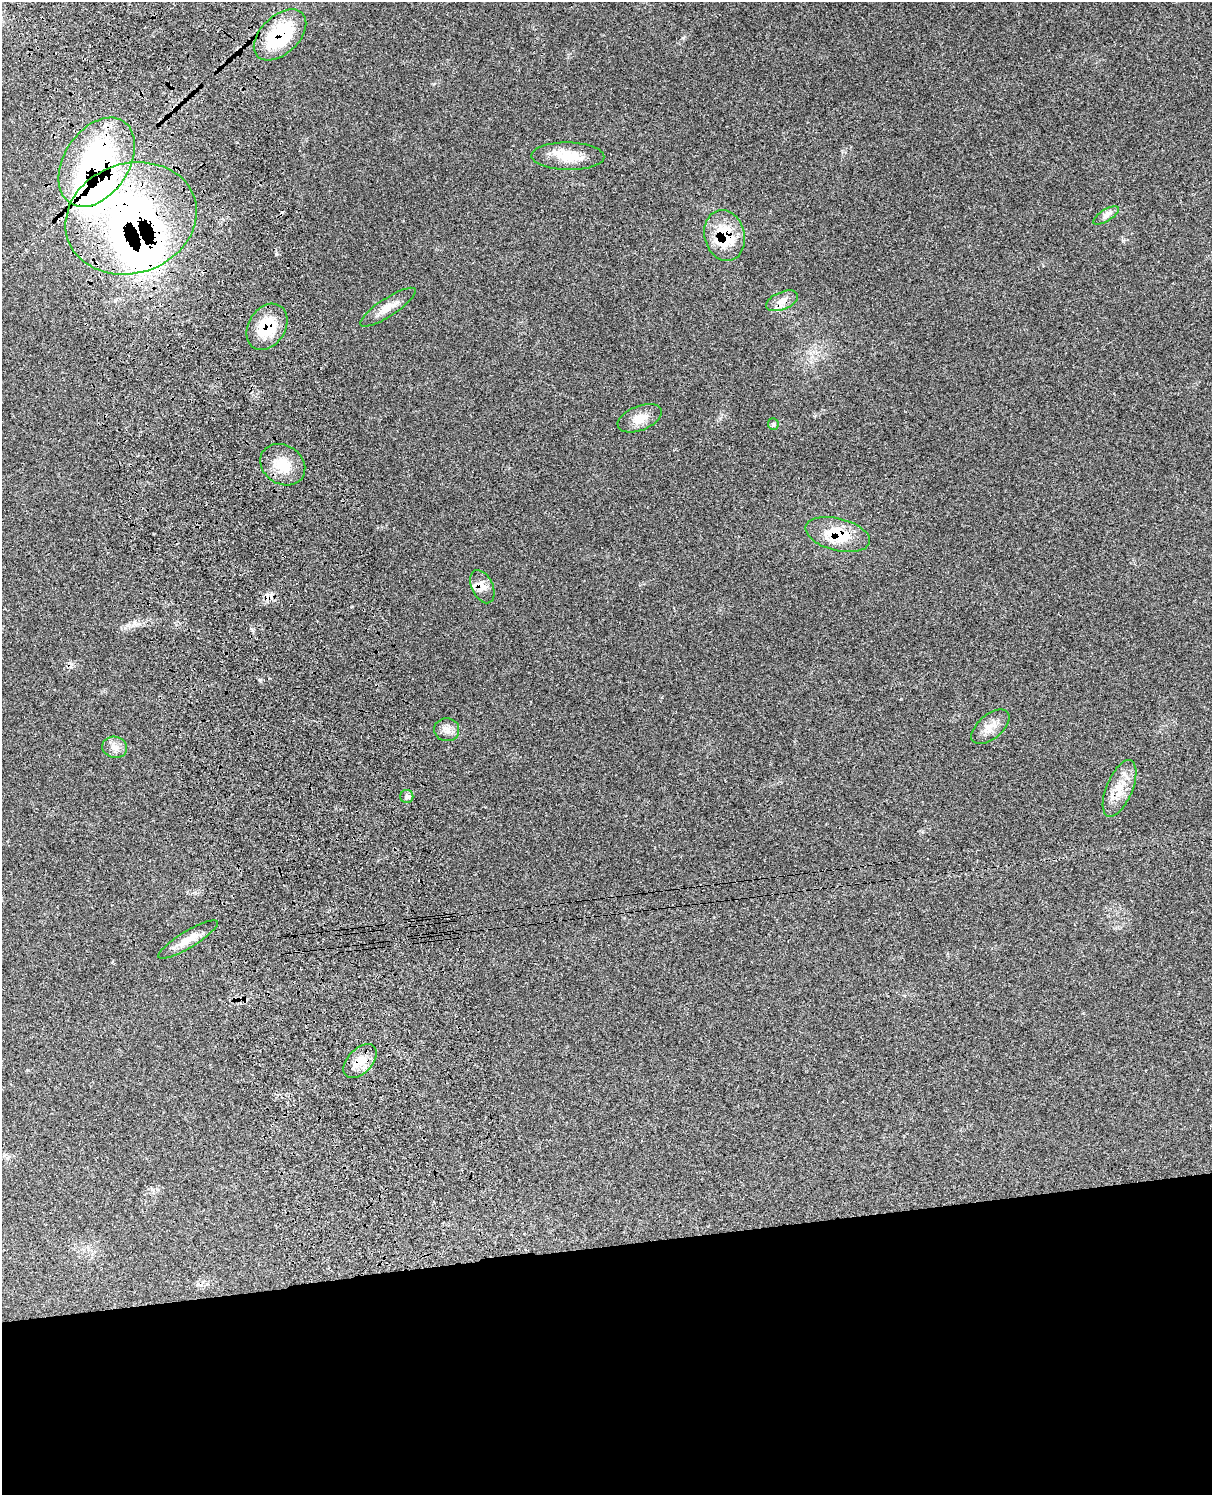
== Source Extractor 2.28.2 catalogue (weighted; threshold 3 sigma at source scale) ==
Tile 11 of 4 x 3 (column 3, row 3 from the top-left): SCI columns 2544-3753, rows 278-1770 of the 5090 x 4923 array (HDU 1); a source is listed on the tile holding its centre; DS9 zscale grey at full resolution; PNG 1214 x 1497 px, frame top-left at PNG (2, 2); each listed source drawn as its Kron ellipse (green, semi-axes under 4 px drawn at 4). Shown black and unused: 17% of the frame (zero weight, under 3 of 4 exposures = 6% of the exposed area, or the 3 px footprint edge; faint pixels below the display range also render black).
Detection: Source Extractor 2.28.2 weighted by HDU 2 'WHT'; one run over the whole footprint, this tile lists its part. Background 0.108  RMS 0.0065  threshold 0.0293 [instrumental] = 3 sigma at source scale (4.5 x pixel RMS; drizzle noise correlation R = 1.50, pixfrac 1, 0.05/0.05 arcsec/px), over >= 5 px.
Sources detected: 25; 4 inside a brighter object's white glare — neither listed nor drawn; the other 21 listed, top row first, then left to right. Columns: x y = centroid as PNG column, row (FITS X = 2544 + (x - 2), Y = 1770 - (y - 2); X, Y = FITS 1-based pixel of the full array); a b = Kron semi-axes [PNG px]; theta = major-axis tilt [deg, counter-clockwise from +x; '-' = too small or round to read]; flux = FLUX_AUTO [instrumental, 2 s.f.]
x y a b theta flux
280 35 31 19 43 49
568 156 36 14 -1 15
97 162 49 32 57 150
1106 215 14 6 32 3
131 218 67 55 18 300
724 235 26 20 -76 30
782 301 17 8 23 5.1
388 307 32 9 33 7.5
267 327 25 18 57 24
640 418 23 12 22 8.5
773 424 6 5 - 1.2
283 465 24 19 -33 15
838 534 33 16 -14 25
482 587 17 10 -64 6.2
990 727 23 12 40 7.6
447 730 12 11 - 4.5
115 747 12 10 -12 4.5
1119 788 30 13 67 13
407 797 6 6 - 1.6
188 939 34 8 31 8.4
360 1061 20 12 47 8.8
Overlapping masked pixels (flux is a lower limit): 9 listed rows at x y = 280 35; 97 162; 131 218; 724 235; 267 327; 838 534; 482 587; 1119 788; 360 1061
Unlisted compact peaks at least as high as the median listed source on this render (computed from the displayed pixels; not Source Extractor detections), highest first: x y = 259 680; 128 625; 1123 240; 112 962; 27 1070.